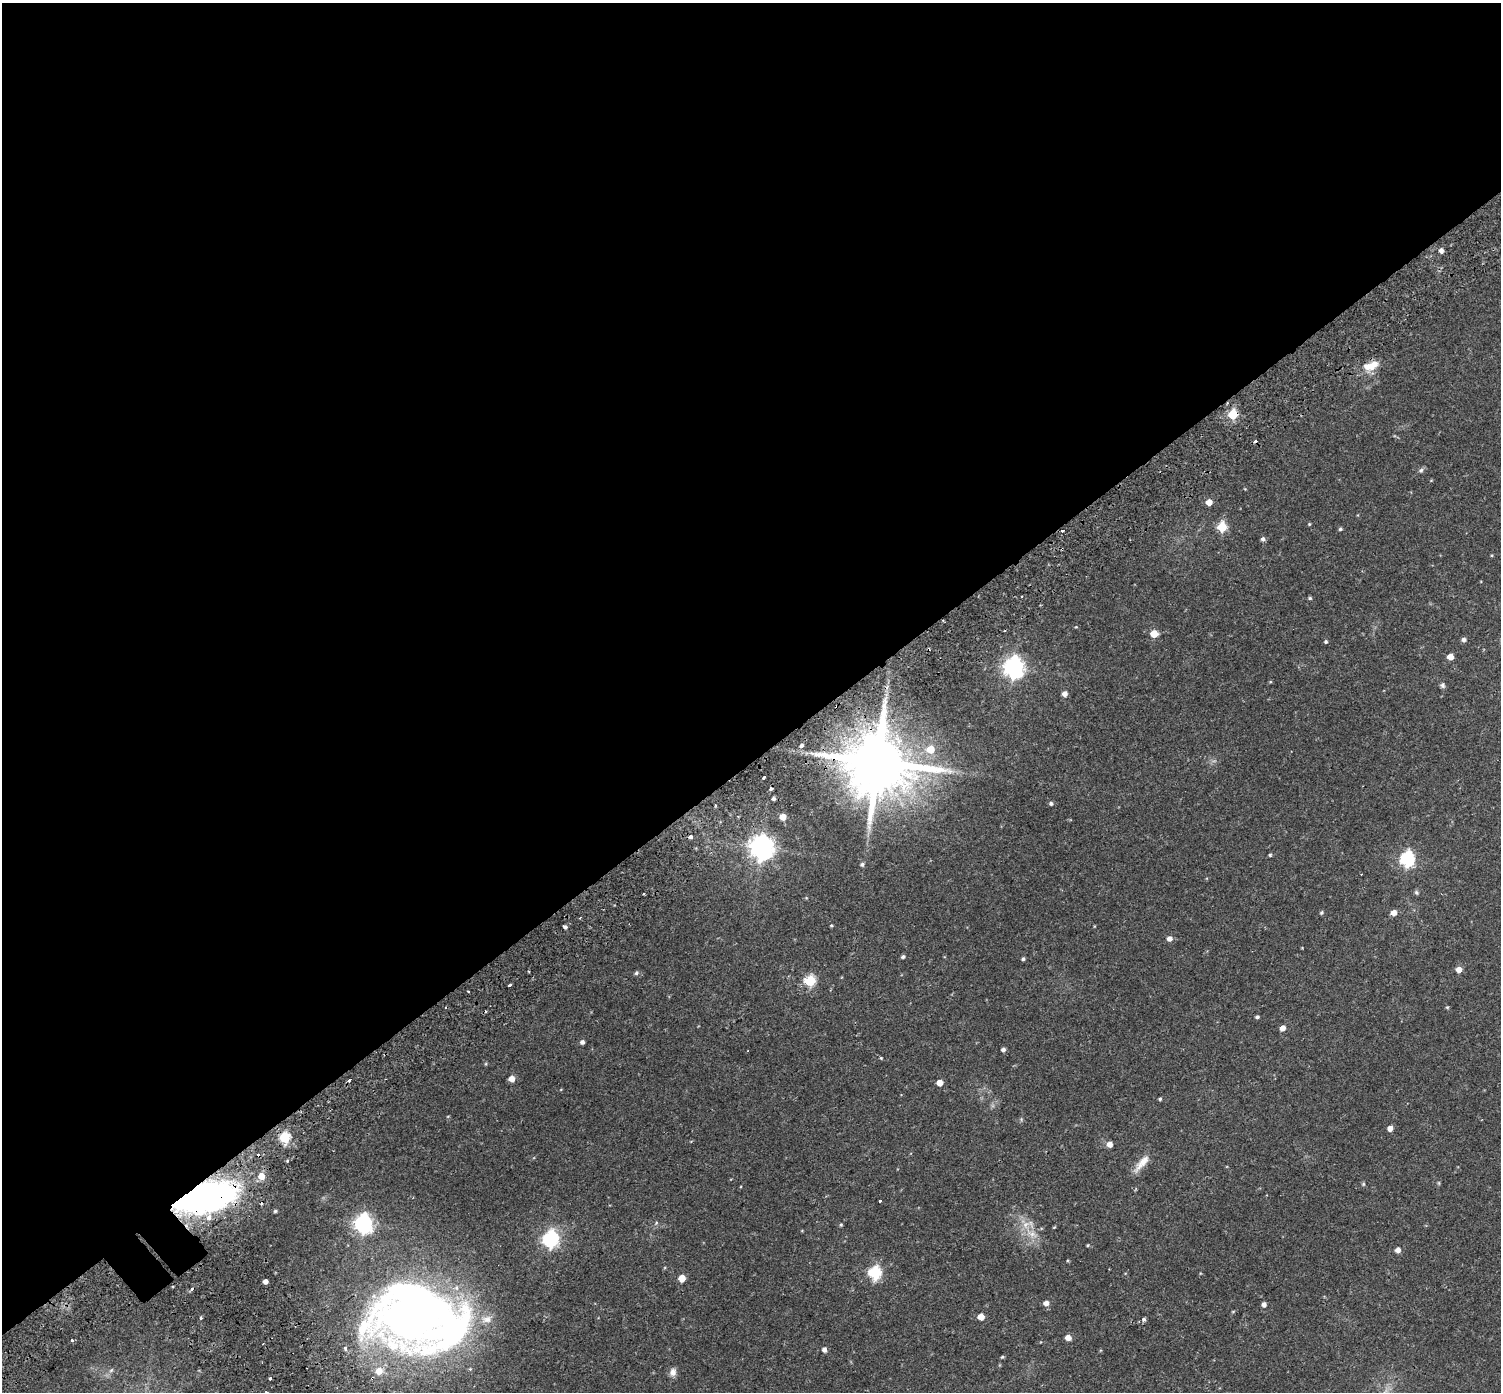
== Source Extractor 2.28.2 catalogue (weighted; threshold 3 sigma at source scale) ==
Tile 2 of 4 x 4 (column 2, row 1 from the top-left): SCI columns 1570-3068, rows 4412-5801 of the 6143 x 6102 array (HDU 1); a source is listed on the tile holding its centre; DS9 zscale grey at full resolution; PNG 1503 x 1394 px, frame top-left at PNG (2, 3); no overlay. Shown black and unused: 55% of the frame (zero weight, under 2 of 3 exposures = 5% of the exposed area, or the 3 px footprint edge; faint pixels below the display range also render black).
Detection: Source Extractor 2.28.2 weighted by HDU 2 'WHT'; one run over the whole footprint, this tile lists its part. Background 0.0598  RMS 0.0046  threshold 0.0206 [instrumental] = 3 sigma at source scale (4.5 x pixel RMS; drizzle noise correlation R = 1.50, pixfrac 1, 0.0396/0.0396 arcsec/px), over >= 5 px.
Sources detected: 113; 1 too faint to see at this stretch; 1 inside a brighter object's white glare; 8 cosmic-ray / hot-pixel residue — not listed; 4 inside a brighter listed object's ellipse — not listed separately; the other 99 listed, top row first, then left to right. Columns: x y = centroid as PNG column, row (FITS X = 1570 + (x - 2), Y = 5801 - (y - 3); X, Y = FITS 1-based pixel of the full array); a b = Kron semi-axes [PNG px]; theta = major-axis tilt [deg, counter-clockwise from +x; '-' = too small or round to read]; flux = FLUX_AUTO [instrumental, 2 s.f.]
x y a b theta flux
1441 251 5 5 - 1.9
1369 366 16 12 7 5.8
1233 414 5 5 - 26
1421 470 6 5 - 1
1245 489 4 4 - 0.3
1209 502 5 4 - 4.5
1309 524 4 4 - 0.4
1222 527 5 5 - 23
1340 529 4 4 - 0.67
1062 531 3 3 - 2.5
1263 539 5 5 - 1.1
1062 549 3 2 - 0.64
1310 598 5 4 - 0.61
1076 627 5 3 - 0.34
1154 634 5 5 - 7.7
1464 640 5 5 - 1.5
1326 642 4 4 - 0.6
1450 657 5 5 - 4.6
1014 667 8 7 - 250
1442 685 7 6 - 1.1
1065 694 5 5 - 2.4
801 745 5 5 - 1
930 749 7 7 - 8.2
878 761 19 15 28 4000
764 777 3 3 - 1.3
771 789 3 3 - 6.3
774 799 4 4 - 0.86
1051 803 5 5 - 0.92
715 805 3 2 - 0.5
783 817 5 5 - 5.4
869 828 10 6 -80 1.9
691 837 4 3 - 2.9
762 848 8 8 - 390
1270 855 4 4 - 0.61
1407 859 7 6 - 75
862 864 5 5 - 0.87
1416 892 6 5 - 0.73
1321 912 5 5 - 0.64
1394 913 5 5 - 3.3
831 925 4 3 - 0.47
565 927 4 4 - 1.1
1169 939 5 5 - 2.2
903 957 5 4 - 0.88
1023 959 4 4 - 0.75
1459 969 5 5 - 3.8
636 973 6 5 - 0.81
810 981 6 6 - 32
509 985 4 3 - 1.8
468 991 3 3 - 1.1
1447 1007 6 3 -1 0.43
1257 1017 5 4 - 0.75
1283 1028 5 4 - 3.6
582 1042 4 4 - 1.4
1003 1049 4 4 - 1.3
881 1058 3 3 - 0.49
486 1064 5 3 - 0.45
512 1079 5 5 - 3.9
349 1080 4 3 - 4.5
940 1083 5 5 - 4.3
1160 1099 4 3 - 0.61
1021 1119 6 4 -73 0.54
1390 1128 5 5 - 2.6
285 1137 6 5 - 36
1110 1144 5 5 - 2.9
1142 1163 29 8 49 5.2
261 1176 6 5 - 6.2
1439 1183 6 4 -89 0.47
1363 1184 5 5 - 0.53
206 1197 48 21 15 160
880 1201 3 3 - 1.2
275 1211 4 4 - 0.64
364 1223 7 7 - 170
656 1223 7 4 47 0.65
841 1225 5 4 - 0.51
1026 1225 14 10 -81 5
1054 1227 5 3 - 0.36
551 1239 7 7 - 89
1088 1245 4 4 - 0.4
1398 1250 5 5 - 2.5
875 1273 6 6 - 60
682 1278 5 5 - 6.7
265 1281 4 4 - 2.5
1046 1303 5 5 - 2.8
1264 1304 5 4 - 1.9
1233 1311 5 3 - 0.37
413 1315 72 57 20 370
981 1317 5 5 - 6
201 1318 4 3 - 0.59
486 1319 15 10 4 4
1144 1319 4 4 - 1.5
1068 1337 5 5 - 3.5
72 1340 3 3 - 1.6
345 1348 5 4 - 1.5
824 1350 5 4 - 1.8
1002 1357 4 4 - 0.55
111 1370 7 5 44 0.93
379 1371 7 7 - 5.9
673 1372 10 8 74 2.4
270 1378 3 3 - 1.8
Overlapping masked pixels (flux is a lower limit): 6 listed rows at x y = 1233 414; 1062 531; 1062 549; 878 761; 285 1137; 206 1197